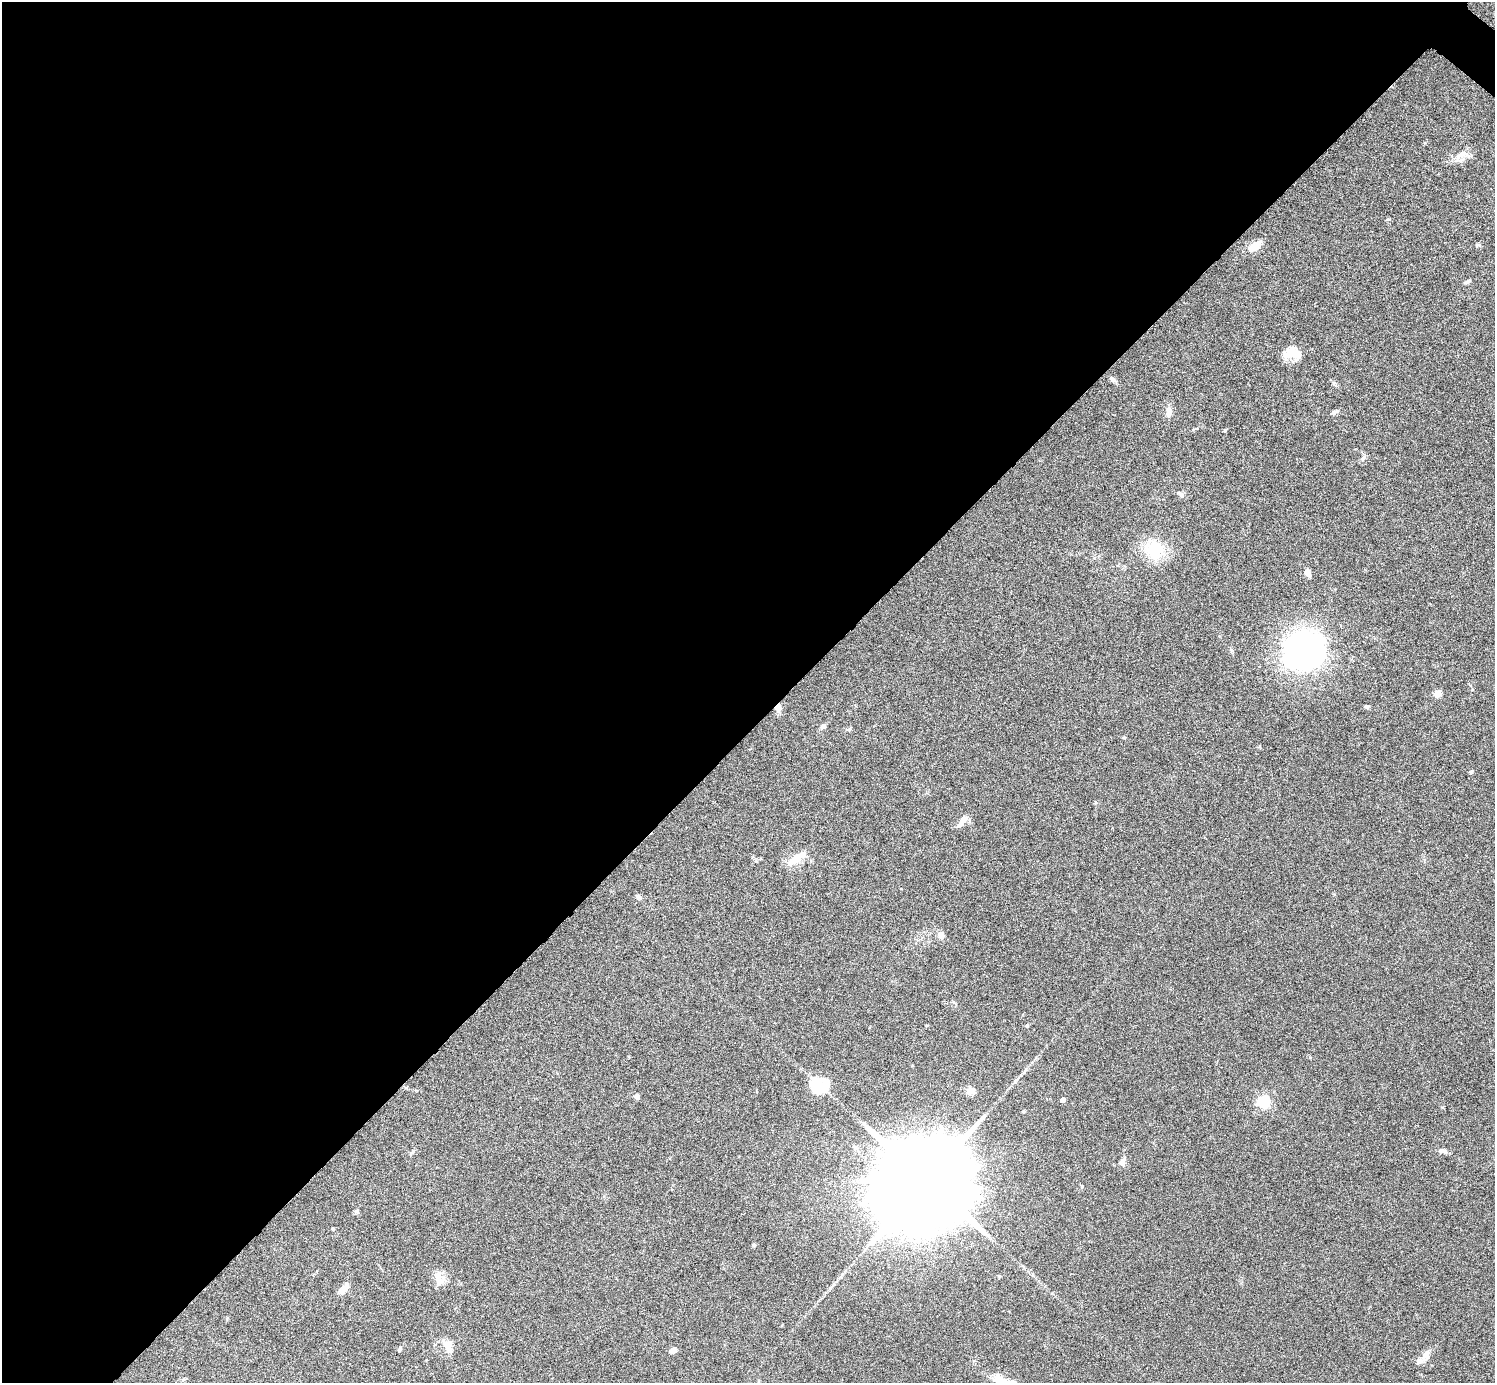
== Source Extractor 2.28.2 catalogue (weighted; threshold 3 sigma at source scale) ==
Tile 5 of 4 x 4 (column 1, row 2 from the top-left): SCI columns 2-1494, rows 2918-4298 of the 5975 x 5977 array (HDU 1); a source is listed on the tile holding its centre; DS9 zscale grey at full resolution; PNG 1497 x 1385 px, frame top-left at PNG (2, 2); no overlay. Shown black and unused: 53% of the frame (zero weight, under 4 of 8 exposures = <1% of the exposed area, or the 3 px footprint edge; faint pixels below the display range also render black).
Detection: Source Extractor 2.28.2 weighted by HDU 2 'WHT'; one run over the whole footprint, this tile lists its part. Background 0.0778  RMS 0.0051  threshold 0.021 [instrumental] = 3 sigma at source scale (4.09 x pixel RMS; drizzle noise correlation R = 1.36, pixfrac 0.8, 0.05/0.05 arcsec/px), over >= 5 px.
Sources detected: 50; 2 inside a brighter object's white glare — not listed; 2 inside a brighter listed object's ellipse — not listed separately; the other 46 listed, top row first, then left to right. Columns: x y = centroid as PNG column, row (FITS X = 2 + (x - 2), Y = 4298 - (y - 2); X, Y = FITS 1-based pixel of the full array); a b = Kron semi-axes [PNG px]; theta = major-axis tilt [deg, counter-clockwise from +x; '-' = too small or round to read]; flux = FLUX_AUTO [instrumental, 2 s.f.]
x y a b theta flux
1461 154 20 7 30 4
1388 219 5 3 - 0.48
1254 246 18 9 38 5.6
1467 282 8 4 24 1.1
1289 355 19 14 -21 6.1
1112 379 9 6 -40 1.2
1334 383 7 4 -71 0.73
1169 412 11 6 81 3.4
1334 412 12 5 20 1.2
1225 430 4 3 - 0.52
1363 458 8 5 37 1.1
1181 494 9 6 -31 1.3
1154 549 28 23 -58 16
1307 572 7 5 -68 3
1305 650 44 39 30 120
1437 693 5 4 - 12
1366 707 6 4 -8 0.78
778 708 11 7 84 2.8
823 726 9 6 24 1.3
849 729 5 5 - 0.68
1471 772 5 4 - 0.7
962 821 18 6 55 3.5
797 858 27 9 33 7.7
638 897 8 6 -19 1.2
941 935 9 8 - 2.6
1027 1026 5 4 - 0.64
819 1086 19 15 -16 19
971 1091 12 9 -10 3.1
637 1096 6 5 - 1.7
1062 1100 4 4 - 2.9
1264 1102 6 5 - 63
1023 1112 5 3 - 0.47
1442 1151 12 6 -11 1.9
412 1153 8 4 42 0.9
1122 1162 10 9 - 2.1
926 1181 30 19 43 18000
1082 1186 5 4 - 0.51
356 1211 6 5 - 0.79
333 1229 4 3 - 0.4
754 1245 5 4 - 0.7
438 1279 20 9 -76 4.7
344 1288 13 6 51 4.2
447 1344 15 10 4 3.9
399 1349 7 4 61 0.68
673 1350 7 5 30 2.4
1426 1355 12 8 69 3.2
Overlapping masked pixels (flux is a lower limit): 1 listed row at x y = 778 708
Unlisted compact peaks at least as high as the median listed source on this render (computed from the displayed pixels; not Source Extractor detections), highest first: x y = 1477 245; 1442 1107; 1310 1057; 1425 143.